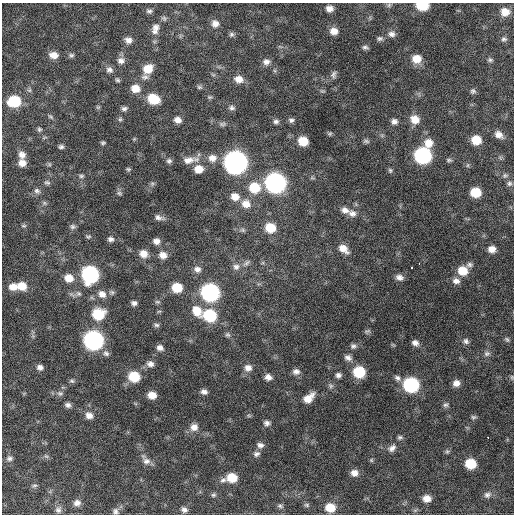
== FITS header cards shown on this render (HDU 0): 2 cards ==
NAXIS1  =                  512 / Axis length
NAXIS2  =                  512 / Axis length

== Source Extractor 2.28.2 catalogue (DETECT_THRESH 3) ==
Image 512 x 512 px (HDU 0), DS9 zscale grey, 1 PNG px = 1 image px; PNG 516 x 516 px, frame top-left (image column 1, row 512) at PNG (2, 3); no overlay
Background 665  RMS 20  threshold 59.5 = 3 sigma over >= 5 px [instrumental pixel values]
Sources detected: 178; all 178 listed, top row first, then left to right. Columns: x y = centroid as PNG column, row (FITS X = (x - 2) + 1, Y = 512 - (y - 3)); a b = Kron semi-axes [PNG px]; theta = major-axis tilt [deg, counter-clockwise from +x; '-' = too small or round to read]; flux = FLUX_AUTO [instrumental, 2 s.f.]
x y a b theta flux
389 5 6 5 - 2300
422 5 9 6 -1 55000
329 9 8 7 - 8500
149 11 8 6 -5 3400
505 12 9 8 - 15000
164 18 8 5 -49 2800
215 24 9 8 - 8700
156 27 10 9 - 7700
334 31 9 7 -4 11000
155 32 10 6 -9 5000
231 34 7 7 - 3200
391 34 9 8 - 5800
380 38 7 6 - 3100
504 39 8 6 -5 3200
128 40 9 7 -15 7300
365 47 7 5 -8 3200
54 55 10 7 -7 12000
71 55 7 6 - 3000
417 59 10 9 - 17000
490 60 7 6 - 2700
121 61 10 8 5 7000
266 62 9 8 - 7000
148 69 11 9 40 21000
109 70 9 8 - 5500
333 74 10 7 73 4400
145 77 10 8 1 5100
239 79 11 9 -13 11000
117 80 7 5 -43 2500
199 87 7 5 -15 2600
135 88 10 9 - 16000
473 91 7 6 - 3100
210 97 6 5 - 2200
153 99 10 8 -23 39000
14 101 9 8 - 62000
98 107 6 5 - 1900
124 108 8 6 11 3900
232 108 8 6 -8 3900
50 117 8 4 -41 2200
120 119 6 5 - 2200
415 119 10 9 - 15000
177 120 8 7 - 8000
291 120 7 6 - 3700
276 121 7 6 - 3900
394 121 7 6 - 5200
222 124 10 6 0 3700
39 129 6 6 - 2400
330 134 6 5 - 2100
499 135 10 7 -35 8700
134 139 4 4 - 1400
476 140 8 7 - 23000
303 141 8 7 - 24000
366 141 9 5 -2 2900
103 143 5 4 - 2200
429 143 10 10 - 15000
61 147 6 5 - 3000
22 155 9 8 - 8000
423 155 10 9 - 230000
212 158 12 10 -1 11000
188 160 18 9 12 13000
449 160 8 5 0 2300
169 161 7 6 - 3400
236 162 11 10 - 900000
22 163 8 8 - 9400
49 164 6 4 -72 1800
468 165 6 4 71 1700
128 169 6 5 - 1900
199 169 10 9 - 16000
390 170 7 5 -74 2300
505 175 7 6 - 2800
81 176 7 5 14 2500
47 183 8 6 -14 2800
275 183 10 10 - 510000
509 183 7 7 - 3200
152 184 6 6 - 2500
254 188 11 10 - 37000
37 191 9 7 -19 4200
476 192 8 7 - 31000
119 193 8 5 -16 2700
235 197 10 9 - 12000
44 203 6 6 - 2400
246 204 11 10 - 13000
345 210 11 8 -15 7800
352 213 10 8 -11 7300
159 217 13 6 -13 5800
24 226 8 3 0 1900
72 227 7 7 - 3500
270 228 9 8 - 29000
88 236 7 5 3 2200
110 239 8 6 -6 4200
156 241 8 7 - 7100
343 249 12 7 -39 13000
492 249 7 6 - 9200
143 254 10 9 - 11000
163 255 9 8 - 10000
246 263 11 5 33 4100
419 264 3 2 - 5300
469 265 8 7 - 3600
236 267 9 9 - 6600
411 267 3 3 - 8300
197 269 9 8 - 6600
463 271 10 9 - 22000
90 274 10 10 - 240000
399 277 9 6 -13 6500
69 278 10 8 -16 15000
456 281 10 8 -5 6800
22 286 9 8 - 18000
13 287 9 8 - 12000
177 288 9 8 - 31000
210 292 10 9 - 320000
102 294 11 9 -33 10000
157 302 7 3 -8 2100
134 303 6 5 - 4100
159 311 6 3 19 1600
197 311 13 10 -59 21000
98 314 11 9 11 43000
210 315 10 9 - 75000
156 325 7 5 -3 2800
367 331 10 4 12 2400
228 335 7 6 - 3100
507 339 7 5 -49 2400
94 340 10 9 - 430000
466 341 8 7 - 4200
415 343 8 6 -34 6000
353 346 7 6 - 3600
160 348 7 6 - 6000
106 353 9 7 -31 4700
487 353 9 7 12 4000
348 358 9 7 -22 5600
150 364 9 8 - 6400
40 367 7 6 - 5400
248 368 10 9 - 8600
296 372 9 7 0 6500
359 372 9 8 - 51000
338 375 6 6 - 4300
134 377 9 8 - 41000
268 377 8 7 - 7300
512 377 6 4 -90 1700
397 378 9 7 -45 4400
72 381 7 5 -15 2500
456 383 7 7 - 8200
411 385 10 9 - 150000
331 386 7 6 - 3300
204 392 8 6 -13 5400
60 393 8 6 -14 3800
152 395 7 6 - 13000
309 398 14 8 40 15000
68 405 7 5 -18 4600
445 405 7 5 1 2800
89 415 9 8 - 8600
249 416 6 4 -19 1700
473 417 7 5 13 2300
267 423 8 6 -1 4600
194 427 9 9 - 9700
400 437 7 5 10 2700
488 438 3 2 - 2400
260 445 9 7 -13 5500
392 448 12 8 41 6700
447 451 6 6 - 2200
256 454 9 7 20 4600
46 456 7 4 -18 2300
9 458 8 6 3 3800
371 460 5 5 - 1800
146 461 11 9 -14 7600
471 464 8 7 - 38000
354 473 8 8 - 8800
232 478 9 8 - 26000
223 480 10 6 13 4900
34 485 8 4 1 2200
213 495 7 5 29 2600
487 495 10 8 16 5500
427 498 8 7 - 11000
77 503 9 7 6 7000
307 505 7 5 -16 2600
280 506 8 6 -20 3100
330 507 9 8 - 25000
58 510 10 8 66 5200
184 510 8 6 -33 5200
115 511 9 8 - 4700
At the frame edge (FLAGS 8, measured only in part): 1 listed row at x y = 422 5